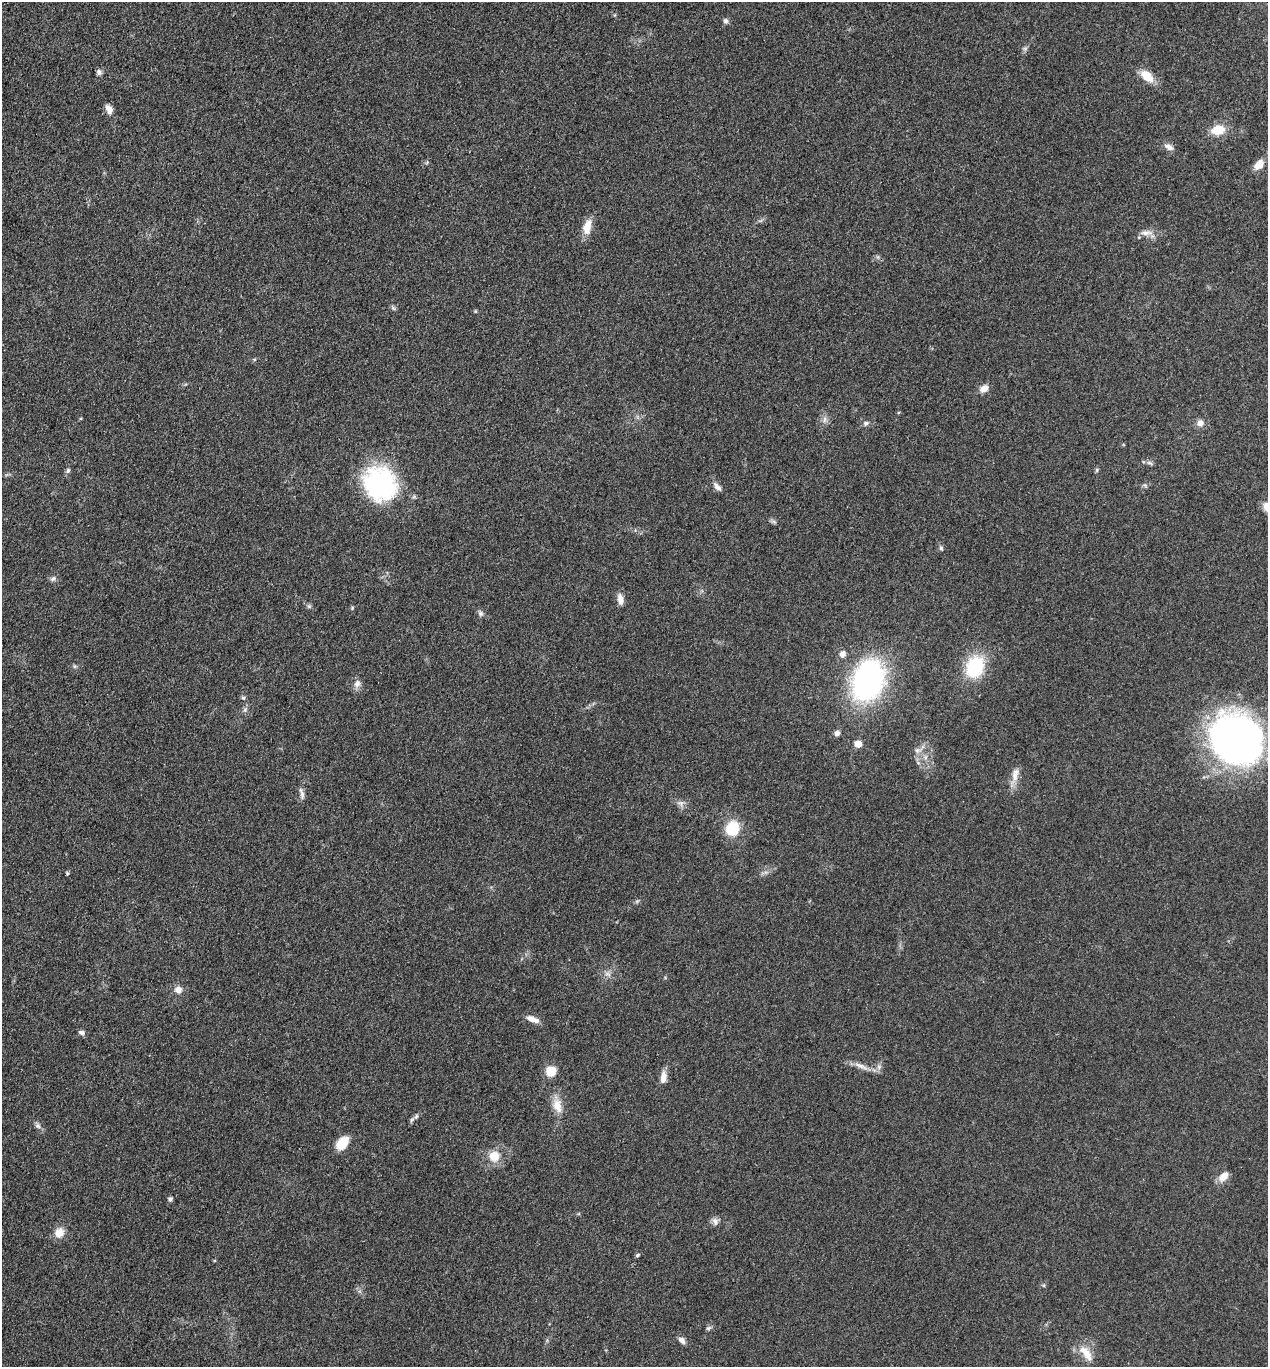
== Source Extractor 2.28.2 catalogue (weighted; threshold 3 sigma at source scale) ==
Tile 11 of 4 x 4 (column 3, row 3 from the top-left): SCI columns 2926-4191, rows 1503-2867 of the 5716 x 5734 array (HDU 1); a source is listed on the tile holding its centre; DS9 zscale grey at full resolution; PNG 1270 x 1369 px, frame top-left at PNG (2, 2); no overlay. Shown black and unused: <1% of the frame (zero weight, under 3 of 4 exposures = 9% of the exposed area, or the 3 px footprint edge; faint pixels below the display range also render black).
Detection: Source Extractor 2.28.2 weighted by HDU 2 'WHT'; one run over the whole footprint, this tile lists its part. Background 0.129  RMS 0.0074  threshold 0.0334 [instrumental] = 3 sigma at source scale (4.5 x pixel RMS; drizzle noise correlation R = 1.50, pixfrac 1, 0.05/0.05 arcsec/px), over >= 5 px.
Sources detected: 62; all 62 listed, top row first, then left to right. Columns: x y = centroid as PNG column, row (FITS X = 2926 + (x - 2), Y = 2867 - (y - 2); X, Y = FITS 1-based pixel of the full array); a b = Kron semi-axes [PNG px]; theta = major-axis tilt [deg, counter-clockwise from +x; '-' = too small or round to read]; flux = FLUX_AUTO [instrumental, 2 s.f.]
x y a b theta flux
726 21 8 7 - 1.9
1025 48 7 4 1 1.3
99 72 7 6 - 2.1
1147 76 19 11 -41 11
109 109 13 7 -60 5
1218 130 12 9 13 16
1169 147 12 7 -25 3.7
427 162 6 4 72 0.9
1259 165 15 9 49 6
587 227 20 10 76 9.7
1146 233 17 6 3 4.7
984 388 10 8 37 5.6
824 419 10 5 89 2.4
866 423 7 7 - 2
1200 423 10 9 - 3.8
1150 463 10 5 -21 1.8
68 470 7 5 73 1.6
1097 470 6 5 - 1.1
380 484 36 32 -54 100
717 487 14 6 -49 3.5
774 522 7 4 -19 1.4
941 548 6 5 - 1.3
53 579 8 5 47 1.9
620 599 14 7 -78 5.1
309 606 6 6 - 1.3
352 608 5 4 - 0.82
480 613 8 7 - 1.9
843 654 9 8 - 3.8
975 667 26 20 69 38
868 680 33 24 70 190
357 684 11 9 55 3.7
243 698 6 5 - 1.2
245 710 8 6 69 1.9
837 733 8 7 - 2.5
1236 739 55 47 -41 280
858 744 6 6 - 7.7
917 750 9 7 7 3
1015 774 22 9 82 6.9
302 794 17 5 -78 3
681 803 8 8 - 2.8
732 828 14 12 48 25
67 873 4 4 - 1.1
607 974 9 4 0 2.1
178 990 10 9 - 4.9
533 1019 16 6 -20 5.4
81 1032 9 6 -13 2.1
861 1066 24 6 -23 6
551 1071 10 9 - 12
663 1078 14 7 84 5.9
557 1105 21 12 -75 10
416 1116 8 5 68 1.7
38 1126 8 7 - 2.2
342 1143 17 10 50 13
494 1156 9 8 - 14
1223 1177 13 8 47 7
170 1199 5 5 - 2
715 1221 11 8 -77 3.1
59 1233 13 11 52 8
637 1255 6 4 40 1.1
708 1328 8 5 26 1.5
682 1340 9 6 -45 3.3
1086 1353 26 11 -53 11